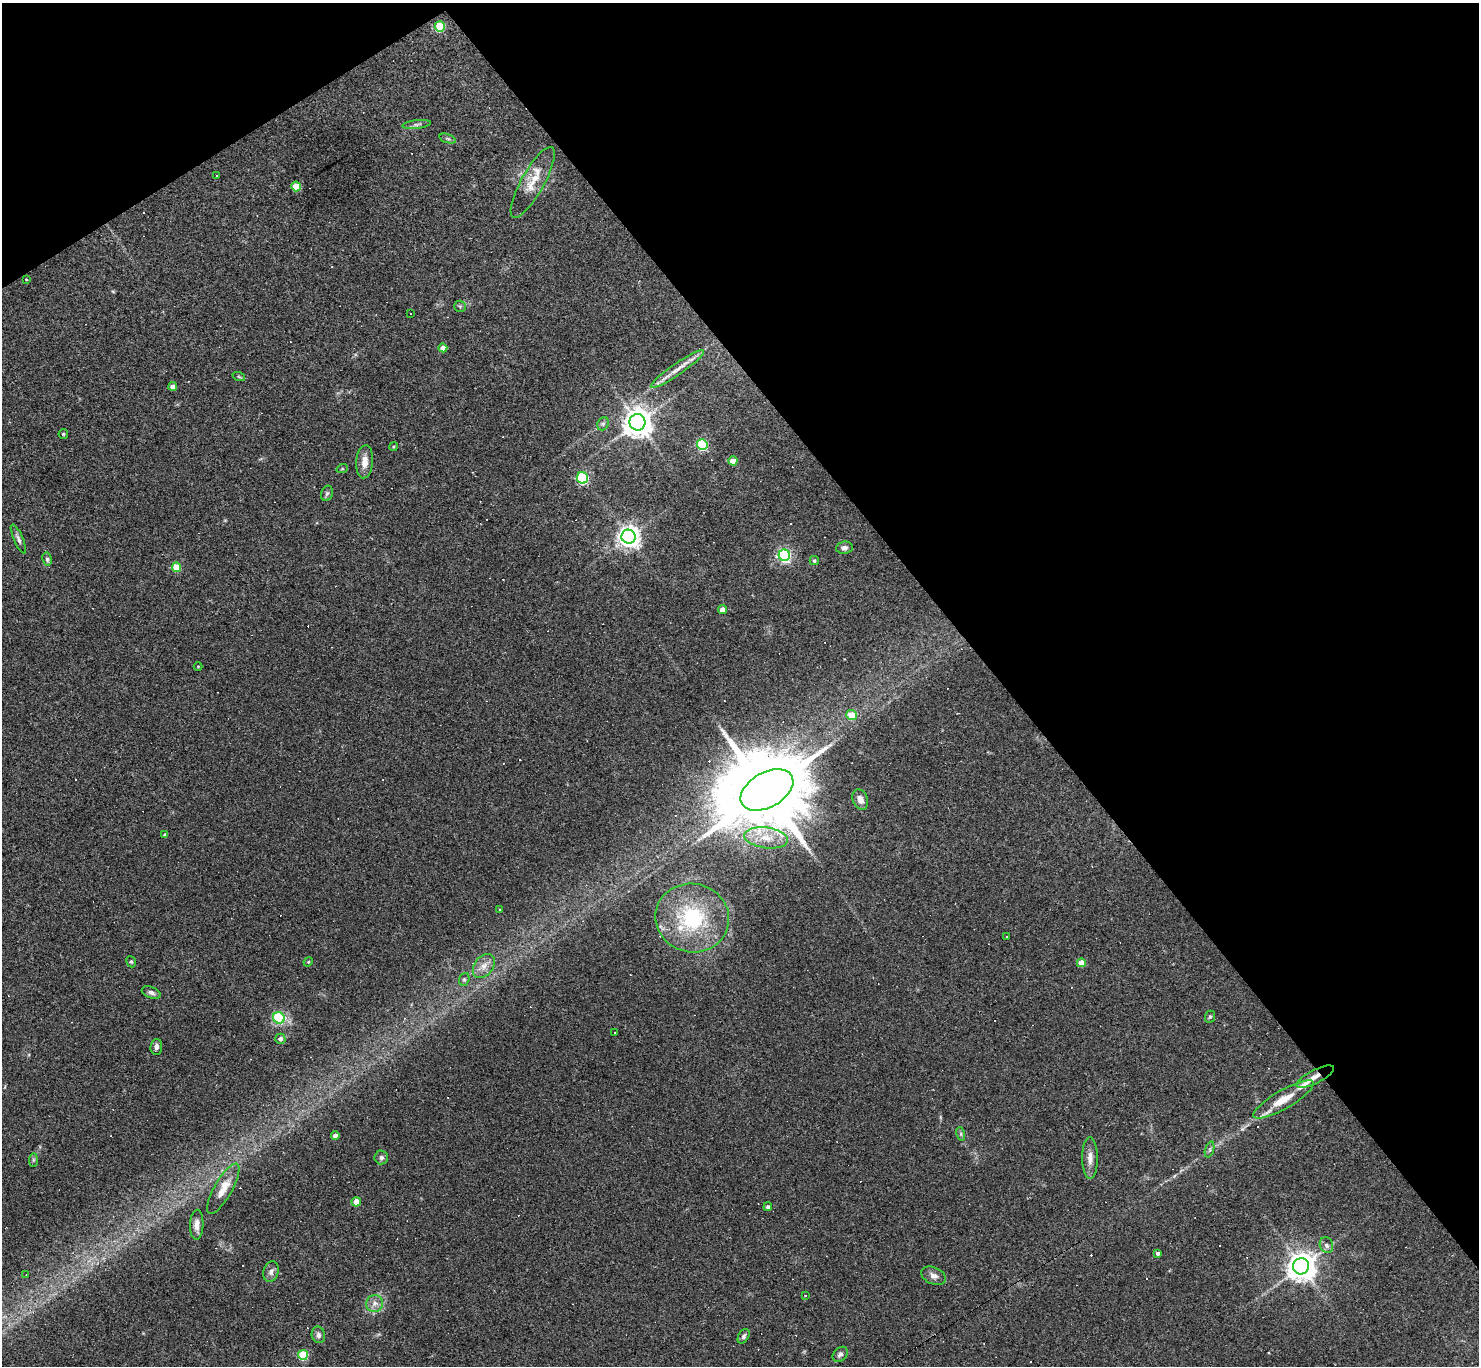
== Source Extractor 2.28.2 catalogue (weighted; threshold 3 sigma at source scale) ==
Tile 3 of 4 x 4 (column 3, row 1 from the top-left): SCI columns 2953-4429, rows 4245-5608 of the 5905 x 5900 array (HDU 1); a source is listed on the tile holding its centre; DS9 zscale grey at full resolution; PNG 1481 x 1368 px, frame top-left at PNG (2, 3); each listed source drawn as its Kron ellipse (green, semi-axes under 4 px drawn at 4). Shown black and unused: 36% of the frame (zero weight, under 2 of 3 exposures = <1% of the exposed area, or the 3 px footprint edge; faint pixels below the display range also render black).
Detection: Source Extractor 2.28.2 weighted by HDU 2 'WHT'; one run over the whole footprint, this tile lists its part. Background 0.0638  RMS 0.0062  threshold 0.0278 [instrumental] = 3 sigma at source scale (4.5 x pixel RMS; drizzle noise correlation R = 1.50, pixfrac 1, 0.05/0.05 arcsec/px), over >= 5 px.
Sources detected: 123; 46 cosmic-ray / hot-pixel residue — neither listed nor drawn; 2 inside a brighter listed object's ellipse — not listed separately; the other 75 listed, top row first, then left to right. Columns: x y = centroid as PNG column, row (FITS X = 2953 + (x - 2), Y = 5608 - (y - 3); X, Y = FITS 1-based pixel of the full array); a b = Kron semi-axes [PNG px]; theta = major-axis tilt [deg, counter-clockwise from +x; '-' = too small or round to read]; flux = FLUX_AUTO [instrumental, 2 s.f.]
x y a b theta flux
440 27 5 5 - 31
417 124 14 4 7 1.9
448 139 8 3 -19 0.96
216 176 3 2 - 0.62
533 182 40 11 61 12
296 186 5 5 - 17
26 279 3 3 - 0.7
460 306 6 5 - 1.1
411 313 3 2 - 0.69
443 348 4 4 - 5.1
677 369 32 6 34 6.9
239 377 6 4 -20 0.83
173 386 4 4 - 3.4
637 422 8 8 - 870
603 424 7 5 68 1.4
63 434 5 4 - 0.73
702 444 5 5 - 63
393 447 4 3 - 0.66
733 461 4 4 - 7.9
365 462 16 8 85 6
342 469 6 3 18 0.64
582 478 6 5 - 69
327 493 8 5 73 1.3
629 537 7 7 - 430
18 539 16 4 -66 2.2
844 548 8 6 7 2
784 555 6 5 - 120
47 559 6 4 -80 1.3
814 561 4 4 - 1.1
176 567 5 4 - 18
722 610 4 4 - 5.7
198 666 4 3 - 0.45
852 715 5 5 - 11
767 790 29 17 30 11000
860 799 10 7 -68 4
165 835 4 3 - 1.3
766 838 22 10 -8 11
500 910 3 3 - 0.55
692 918 37 34 -14 50
1007 936 3 3 - 12
131 962 6 4 -67 0.96
308 962 5 3 - 0.58
1081 963 4 4 - 9.6
484 966 13 9 53 5.1
464 979 6 5 - 1.1
151 993 10 5 -20 2
1210 1017 6 5 - 0.91
279 1018 6 5 - 36
614 1032 3 2 - 0.45
280 1039 5 5 - 2.1
156 1047 8 6 86 2.2
1315 1077 21 6 27 4.6
1283 1099 34 9 30 13
961 1134 7 4 -73 1
335 1136 4 4 - 4.2
1210 1149 8 3 72 1.2
381 1157 7 7 - 1.8
1090 1158 21 7 -90 5.1
33 1160 7 4 89 1
223 1189 28 9 60 10
356 1202 4 4 - 9
768 1207 4 4 - 1.5
197 1225 15 7 88 3.8
1326 1245 8 6 -69 2.3
1158 1253 4 4 - 1.6
1301 1266 8 8 - 850
271 1272 10 7 71 2.9
26 1275 2 2 - 0.33
934 1276 13 8 -24 3.2
805 1296 4 3 - 0.7
375 1303 8 8 - 3.3
318 1335 8 6 -77 1.9
744 1336 8 5 58 1.3
840 1354 8 6 45 1.9
303 1355 5 5 - 26
Overlapping masked pixels (flux is a lower limit): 1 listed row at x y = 1315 1077